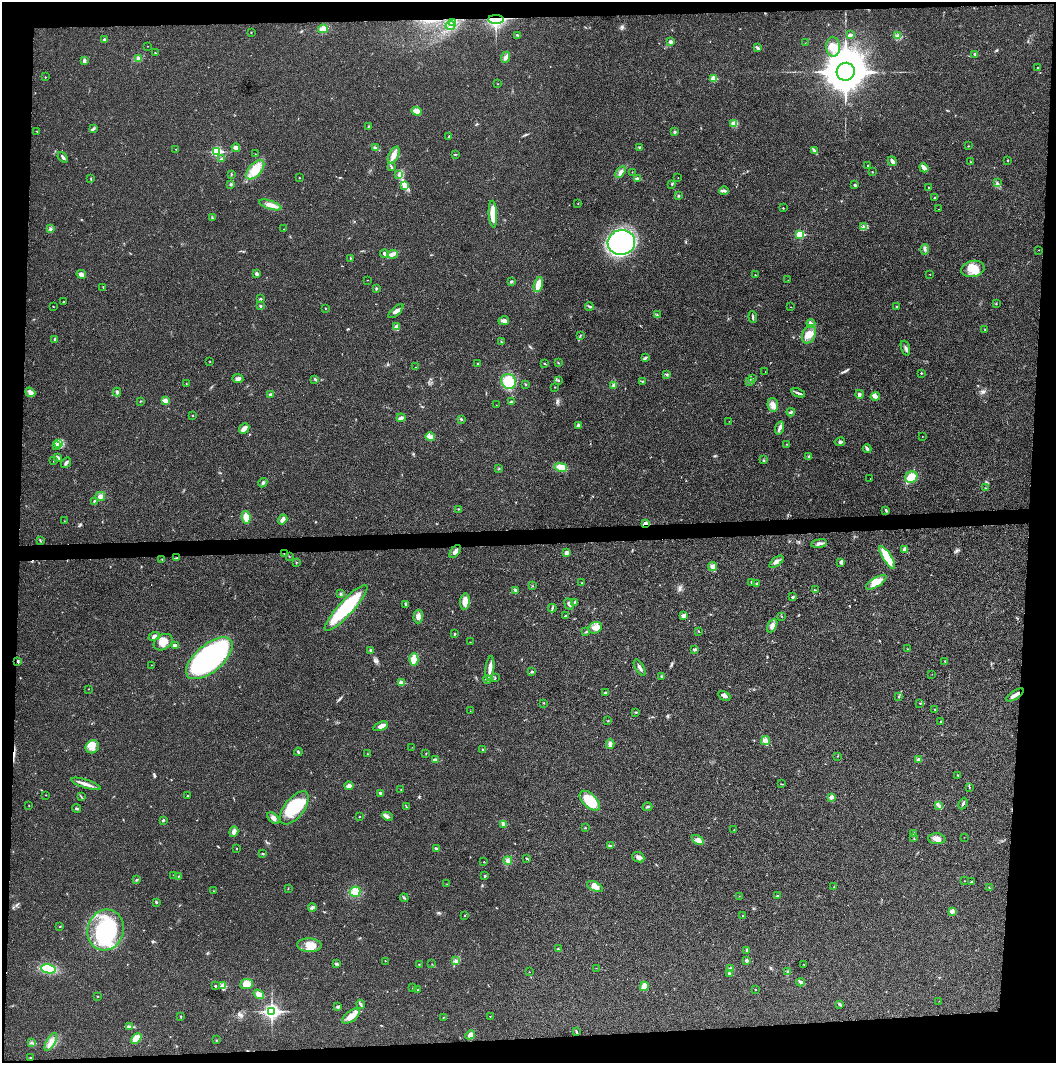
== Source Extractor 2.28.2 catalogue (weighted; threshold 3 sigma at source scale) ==
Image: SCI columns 5-4219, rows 1-4243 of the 4221 x 4243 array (HDU 1 of 3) = the unmasked area's bounding box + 8 px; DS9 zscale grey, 4 x 4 block average (1 PNG px = mean of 4 x 4 image px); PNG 1058 x 1065 px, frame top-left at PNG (2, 2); each listed source drawn as its Kron ellipse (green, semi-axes under 4 px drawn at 4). Shown black and unused: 9% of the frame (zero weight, under 3 of 4 exposures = <1% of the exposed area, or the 3 px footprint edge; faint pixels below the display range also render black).
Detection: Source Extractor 2.28.2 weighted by HDU 2 'WHT'. Background 0.0189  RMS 0.005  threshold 0.0225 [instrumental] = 3 sigma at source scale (4.5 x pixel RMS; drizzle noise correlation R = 1.50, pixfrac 1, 0.05/0.05 arcsec/px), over >= 5 px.
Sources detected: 390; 2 inside a brighter object's white glare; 1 cosmic-ray / hot-pixel residue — neither listed nor drawn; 5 coinciding with a brighter row at this scale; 13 inside a brighter listed object's ellipse — not listed separately; the other 369 listed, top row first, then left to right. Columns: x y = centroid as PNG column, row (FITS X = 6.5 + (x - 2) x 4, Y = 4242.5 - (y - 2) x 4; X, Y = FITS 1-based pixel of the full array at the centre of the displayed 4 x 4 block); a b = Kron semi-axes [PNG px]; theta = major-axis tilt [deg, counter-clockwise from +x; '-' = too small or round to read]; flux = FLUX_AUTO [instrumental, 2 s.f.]
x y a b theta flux
496 20 8 4 -1 150
453 22 4 2 - 4.8
451 26 5 2 - 4.5
323 29 5 4 - 18
251 32 2 2 - 1.2
517 35 3 2 - 2.5
850 35 3 3 - 3.8
898 36 3 3 - 6.3
105 40 3 2 - 7.7
670 42 2 2 - 26
805 43 2 2 - 0.55
148 46 2 2 - 0.82
833 47 10 7 -89 25
757 48 3 3 - 4.6
155 53 2 2 - 1.7
975 54 3 2 - 2.9
506 57 6 3 68 11
138 58 4 2 - 4
84 60 3 2 - 7
1037 67 2 2 - 1.3
846 72 9 8 - 9800
45 77 2 2 - 2.4
713 78 2 2 - 72
498 84 2 2 - 0.74
417 111 5 4 - 26
734 124 3 3 - 6
368 126 3 2 - 1.8
94 128 2 2 - 1.8
37 131 2 2 - 1.3
674 132 2 2 - 4.8
449 136 2 2 - 1.8
968 146 2 2 - 1.4
639 147 2 2 - 1.6
236 148 4 3 - 10
375 148 3 2 - 1.9
176 149 2 2 - 0.86
217 151 2 2 - 280
814 151 4 3 - 4.5
255 154 2 2 - 0.77
455 154 3 2 - 1.9
394 155 9 5 63 18
63 157 6 2 -49 5.6
222 159 2 2 - 5.4
1007 160 2 2 - 2
892 161 5 3 - 11
970 162 2 2 - 1.3
868 165 2 2 - 2.6
391 167 3 2 - 2.6
924 168 5 2 - 20
255 170 11 6 48 48
620 172 6 3 59 9.5
632 172 2 2 - 0.81
872 172 2 2 - 0.66
231 174 2 2 - 1.1
399 174 3 2 - 2.1
299 178 2 2 - 1.4
678 178 2 2 - 0.47
91 179 4 2 - 1.8
637 179 4 2 - 10
997 183 3 2 - 2.9
230 184 4 2 - 2.3
672 184 3 2 - 2.1
855 185 3 2 - 3.7
405 186 3 2 - 5.1
928 187 2 2 - 1.8
724 191 5 2 - 4.5
678 196 3 2 - 3.4
935 197 2 2 - 2.5
578 204 2 2 - 1.1
270 205 11 4 -18 20
783 208 2 2 - 1.7
939 209 2 2 - 0.73
493 214 13 4 -87 52
212 218 2 2 - 1.2
863 227 2 2 - 1.5
50 229 2 2 - 2.5
283 229 2 2 - 0.61
800 234 2 2 - 160
621 243 14 12 11 570
925 249 5 2 - 5.6
1039 250 2 2 - 0.9
385 254 4 3 - 7.8
392 254 5 3 - 8.5
350 258 3 2 - 1.8
973 269 12 8 11 50
257 273 2 2 - 5.9
81 274 5 3 - 12
930 274 2 2 - 0.87
755 275 2 2 - 1.3
368 280 2 2 - 0.69
788 280 2 2 - 0.55
511 282 2 2 - 5.3
538 284 8 4 73 30
103 287 2 2 - 1.6
376 288 2 2 - 3.1
260 299 3 2 - 2.7
63 302 3 2 - 1.7
996 304 2 2 - 1.3
53 306 2 2 - 1.3
260 306 3 2 - 3
589 306 4 2 - 4.5
897 306 2 2 - 1.5
790 307 2 2 - 0.51
325 308 2 2 - 0.87
396 311 9 3 41 13
657 315 2 2 - 1.3
753 317 6 2 -85 5.2
504 321 5 4 - 8.8
811 323 4 3 - 6
397 327 3 2 - 4.7
985 329 2 2 - 1.4
809 334 9 6 66 25
581 335 2 2 - 0.88
55 339 2 2 - 3.9
501 342 2 2 - 1.1
905 348 7 2 -71 7.9
645 358 4 2 - 4
210 362 2 2 - 1.1
558 363 2 2 - 1.5
478 364 2 2 - 1.5
545 364 2 2 - 2.4
415 367 2 2 - 0.62
765 372 2 2 - 0.51
921 373 2 2 - 3.8
667 374 2 2 - 1.9
752 378 2 2 - 0.82
238 379 5 4 - 7.5
315 379 3 2 - 4.2
559 381 2 2 - 1.3
642 381 2 2 - 1.2
750 381 2 2 - 1.5
509 382 8 7 - 69
186 383 2 2 - 1.4
525 384 3 2 - 2.1
614 385 3 3 - 5.4
555 387 2 2 - 1.5
30 392 5 3 - 8.5
117 392 4 2 - 6.2
798 393 7 2 -19 6.2
270 394 3 3 - 4.3
860 394 4 3 - 6.8
875 396 5 3 - 8.2
165 400 4 3 - 14
140 401 2 2 - 1.2
511 402 4 2 - 3.2
496 405 2 2 - 0.73
773 405 7 5 -81 15
791 412 4 2 - 4.4
192 416 2 2 - 2
401 418 4 2 - 10
461 419 3 2 - 2.1
729 421 2 2 - 0.59
578 425 2 2 - 11
244 428 6 4 48 11
779 428 6 3 72 7.4
922 436 2 2 - 0.7
430 437 5 2 - 6.8
840 442 5 3 - 5.6
58 443 3 3 - 6.6
787 444 2 2 - 1
56 445 3 3 - 5.5
867 449 4 2 - 7.9
809 456 3 2 - 2.2
58 457 3 2 - 3.8
764 460 2 2 - 1.1
53 461 2 2 - 0.7
66 463 6 2 53 6.4
561 467 6 4 -13 37
499 468 2 2 - 1.7
911 477 6 5 - 40
870 479 2 2 - 0.45
263 483 5 2 - 4.9
985 488 2 2 - 1.3
100 496 5 4 - 10
94 501 3 2 - 2.6
458 509 2 2 - 1.7
886 510 3 2 - 3.4
246 517 6 4 -81 29
283 519 5 4 - 10
64 521 2 2 - 0.72
646 524 3 2 - 22
40 540 2 2 - 1.5
819 543 8 3 8 8.5
904 549 4 2 - 7.8
455 551 7 3 52 10
566 553 3 3 - 13
285 554 2 2 - 9.5
289 556 2 2 - 1.4
887 557 13 4 -57 82
177 558 3 2 - 2.7
162 559 2 2 - 0.88
296 562 2 2 - 1.9
776 562 8 3 40 9.3
840 562 4 2 - 4.3
713 566 4 3 - 15
751 582 2 2 - 1.8
876 582 11 4 31 36
582 583 3 2 - 1.8
756 583 2 2 - 2.9
533 586 2 2 - 0.76
815 590 2 2 - 1.4
516 591 3 3 - 4.5
341 594 3 2 - 2.4
793 597 3 2 - 3.8
465 602 8 5 83 29
574 602 2 2 - 2
405 604 3 2 - 2.3
569 604 6 2 -65 6.1
346 608 30 7 48 220
552 608 4 2 - 3.4
565 616 3 2 - 3
683 616 4 3 - 9.8
782 616 2 2 - 1.2
418 617 7 5 86 13
772 626 7 4 63 14
595 628 7 5 31 15
699 631 2 2 - 1.4
586 632 3 2 - 2.1
454 634 3 2 - 2.1
154 636 6 3 21 6.4
163 642 10 7 34 30
470 642 2 2 - 0.63
175 645 4 3 - 5.7
908 649 2 2 - 1.2
370 650 3 2 - 3.9
695 650 4 3 - 4.6
209 658 28 13 40 700
414 659 6 4 -88 26
18 661 3 2 - 3.5
945 661 2 2 - 2.4
151 665 2 2 - 1.4
640 667 9 2 -60 10
490 668 12 3 84 20
532 672 4 2 - 3.9
932 674 2 2 - 0.44
661 677 4 2 - 3.1
495 678 2 2 - 1.5
487 679 4 3 - 5.6
401 683 2 2 - 55
88 689 2 2 - 0.79
605 693 3 2 - 2.4
1015 695 10 2 32 17
724 696 6 3 -27 11
899 697 3 2 - 1.9
544 703 2 2 - 1.3
920 703 2 2 - 1.2
935 709 3 2 - 1.6
470 711 2 2 - 0.48
636 712 2 2 - 3.1
608 721 2 2 - 1.5
940 721 2 2 - 1.2
381 726 8 3 21 13
765 740 4 3 - 6.8
610 744 5 4 - 8.4
92 747 7 6 - 20
412 747 2 2 - 0.64
483 750 3 2 - 2
298 752 4 2 - 3
426 753 2 2 - 1.4
368 754 2 2 - 1.2
837 756 2 2 - 0.83
919 759 2 2 - 22
435 760 3 2 - 2.1
958 775 2 2 - 1.8
86 784 15 3 -18 17
782 784 3 2 - 1.7
349 786 4 4 - 9.3
969 788 3 2 - 1.8
401 789 2 2 - 1.1
380 793 3 2 - 6.7
46 795 2 2 - 0.75
187 796 2 2 - 1.3
81 797 3 2 - 2.3
831 797 2 2 - 32
590 801 12 6 -44 87
963 804 6 2 64 5.1
29 806 2 2 - 0.87
939 806 3 2 - 3.8
406 807 3 2 - 1.8
647 807 5 2 - 3.4
76 808 4 2 - 4
294 808 20 9 51 150
388 816 5 3 - 7.4
359 817 2 2 - 1.1
273 818 7 4 -41 10
163 820 2 2 - 4.2
503 824 4 3 - 4.1
585 828 3 2 - 1.9
734 830 2 2 - 1.2
234 832 5 3 - 13
913 833 3 2 - 2.3
964 837 2 2 - 0.62
914 838 2 2 - 0.74
937 839 8 5 -3 20
698 840 6 4 -32 12
611 846 3 2 - 3
236 849 2 2 - 1.3
436 849 3 2 - 2.4
262 854 2 2 - 2
638 857 6 5 - 11
526 858 3 2 - 1.8
508 860 4 4 - 10
484 862 2 2 - 1.4
173 875 2 2 - 0.8
178 876 2 2 - 1.5
485 876 3 2 - 2.4
136 880 2 2 - 2.6
964 881 2 2 - 0.9
971 881 2 2 - 2.3
447 884 2 2 - 0.99
595 886 9 4 -26 15
834 886 2 2 - 1.6
288 888 2 2 - 0.96
989 888 2 2 - 1.4
214 891 2 2 - 1.1
355 892 5 5 - 27
739 896 2 2 - 0.57
778 896 3 2 - 3
404 898 4 2 - 3.6
156 902 3 2 - 2.8
312 907 4 3 - 7.4
952 911 2 2 - 38
465 916 2 2 - 2.1
742 916 2 2 - 1.1
60 926 2 2 - 1.3
106 930 20 18 71 250
309 945 12 6 -3 31
558 949 2 2 - 2.6
747 950 3 2 - 2.9
747 960 3 2 - 5.4
385 961 2 2 - 0.93
456 961 4 3 - 5.5
336 964 3 2 - 5.4
419 964 2 2 - 1
432 964 2 2 - 0.64
804 964 2 2 - 1
596 968 2 2 - 0.66
49 969 7 4 -9 79
731 969 3 3 - 4.5
787 971 2 2 - 1.2
529 972 2 2 - 0.87
729 973 2 2 - 5.2
800 982 4 3 - 5.4
247 984 6 5 - 37
215 986 2 2 - 3.3
223 986 2 2 - 51
644 986 4 3 - 34
412 988 2 2 - 1.5
417 990 2 2 - 1.2
756 990 2 2 - 1.1
259 994 5 3 - 13
97 996 2 2 - 1.5
939 1001 2 2 - 0.65
361 1004 4 2 - 4.2
840 1004 3 2 - 4
338 1007 3 3 - 3.8
272 1011 3 3 - 960
351 1016 10 5 37 25
490 1016 2 2 - 0.89
181 1017 2 2 - 1.4
444 1017 2 2 - 1.3
129 1026 4 3 - 4.5
576 1032 3 2 - 2.2
470 1035 5 3 - 16
136 1038 6 4 43 33
216 1040 2 2 - 1.3
51 1042 10 3 61 14
31 1043 3 2 - 2.8
31 1058 2 2 - 1.6
Overlapping masked pixels (flux is a lower limit): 4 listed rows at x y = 496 20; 646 524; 285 554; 1015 695
Diffuse or blended objects may show on this block-average render without a row.